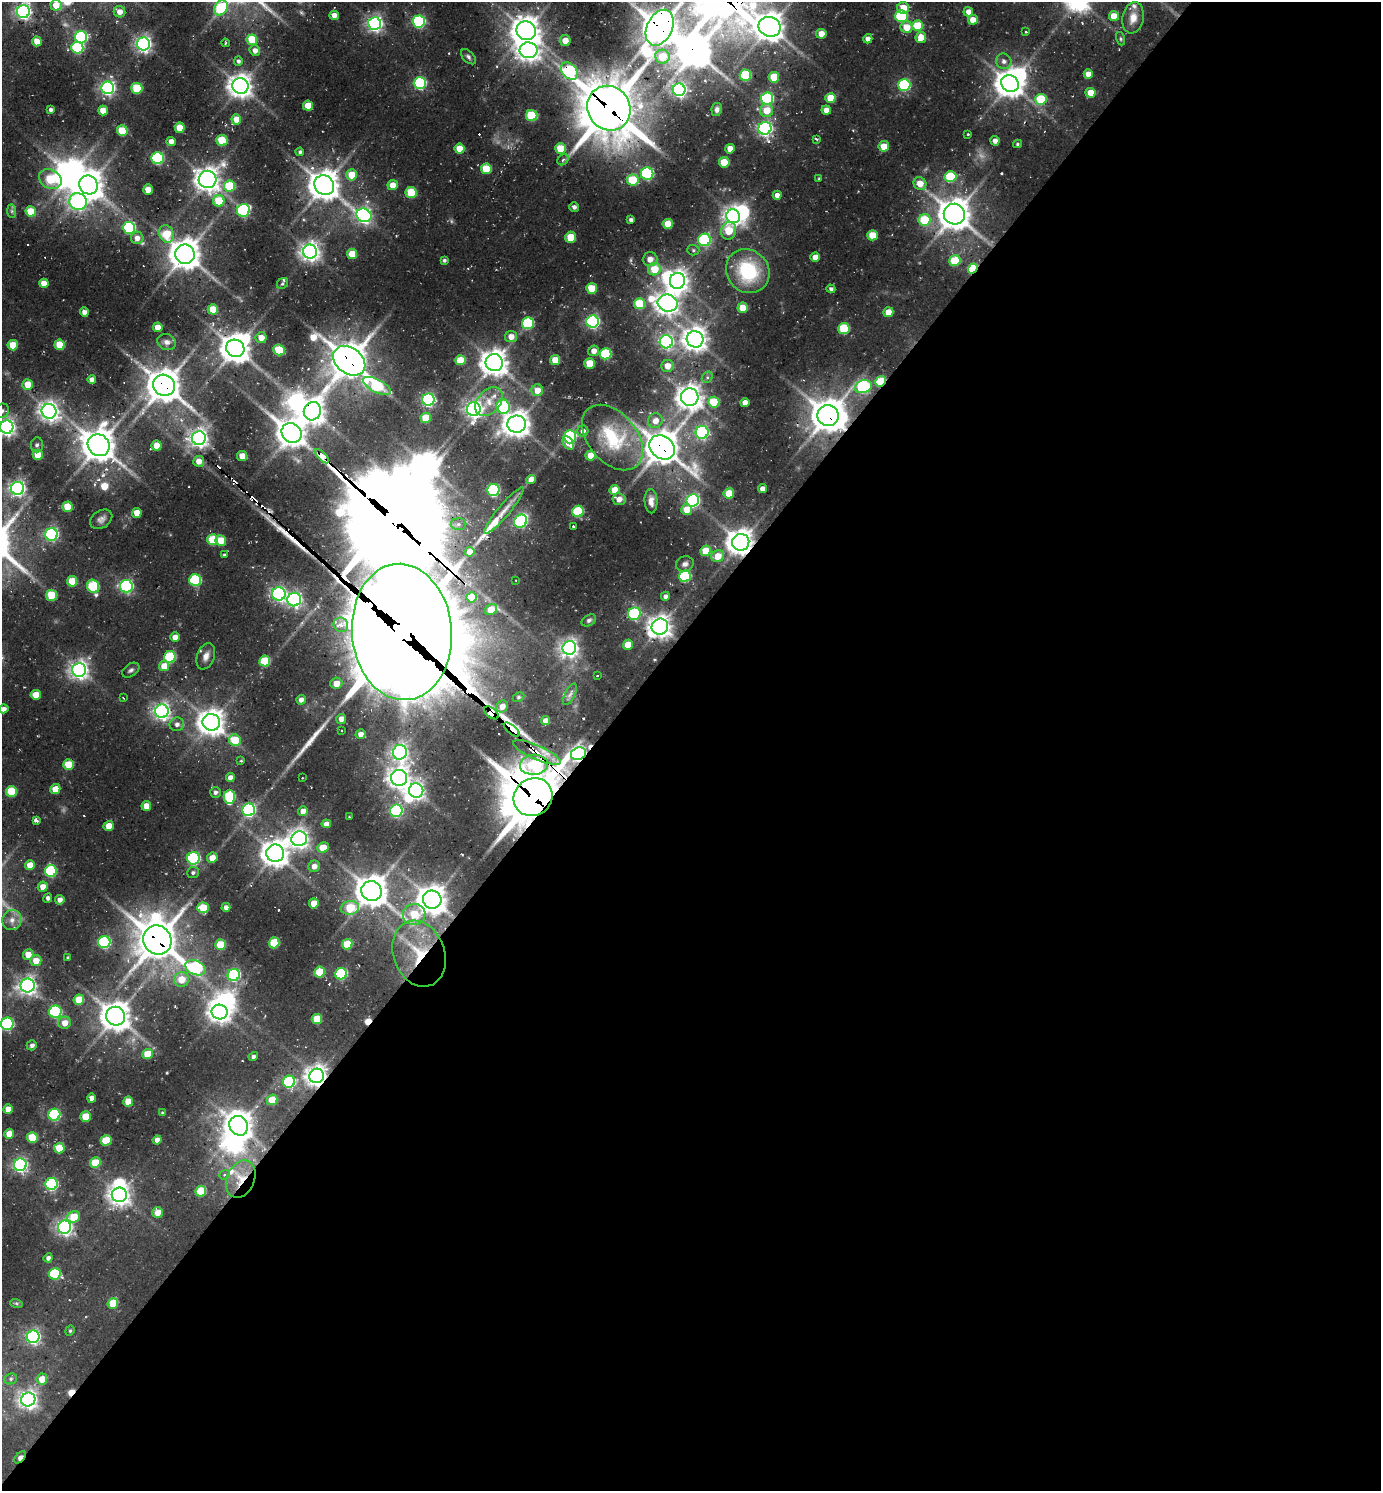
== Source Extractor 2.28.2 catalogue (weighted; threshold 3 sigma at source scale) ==
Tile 12 of 4 x 4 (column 4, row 3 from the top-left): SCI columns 4439-5817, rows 1559-3047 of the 6039 x 6026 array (HDU 1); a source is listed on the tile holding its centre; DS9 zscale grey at full resolution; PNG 1383 x 1493 px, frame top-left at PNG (2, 2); each listed source drawn as its Kron ellipse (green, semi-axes under 4 px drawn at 4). Shown black and unused: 57% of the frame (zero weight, under 2 of 3 exposures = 4% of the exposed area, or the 3 px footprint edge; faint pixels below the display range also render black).
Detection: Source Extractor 2.28.2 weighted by HDU 2 'WHT'; one run over the whole footprint, this tile lists its part. Background 0.102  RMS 0.01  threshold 0.0466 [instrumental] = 3 sigma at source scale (4.5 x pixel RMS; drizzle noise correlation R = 1.50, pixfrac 1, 0.05/0.05 arcsec/px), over >= 5 px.
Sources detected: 421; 4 too faint to see at this stretch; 20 inside a brighter object's white glare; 20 cosmic-ray / hot-pixel residue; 4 long thin detections or spike segments (spike, bleed or trail) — neither listed nor drawn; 4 inside a brighter listed object's ellipse — not listed separately; the other 369 listed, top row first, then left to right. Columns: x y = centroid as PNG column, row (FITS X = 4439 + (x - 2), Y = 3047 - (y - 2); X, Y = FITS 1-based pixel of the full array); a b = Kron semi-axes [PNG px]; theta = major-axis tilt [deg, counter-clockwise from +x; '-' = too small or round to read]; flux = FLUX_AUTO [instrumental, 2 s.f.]
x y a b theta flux
56 5 5 5 - 15
221 8 8 6 54 64
903 8 6 5 - 15
23 12 6 6 - 360
119 12 6 5 - 8.3
968 12 5 5 - 7.3
334 15 5 4 - 7.4
901 16 6 6 - 74
1114 16 5 5 - 17
1133 18 16 10 80 12
973 20 5 5 - 13
419 21 6 6 - 160
375 24 6 6 - 350
918 26 5 5 - 38
770 27 11 9 -21 1400
907 27 6 6 - 17
660 28 19 12 64 2500
526 31 10 9 - 1200
1026 31 3 2 - 1.2
821 34 5 5 - 13
81 37 6 6 - 140
921 37 5 5 - 14
868 39 5 4 - 5.3
1121 39 7 3 -71 1.5
252 40 5 5 - 30
37 41 5 4 - 14
565 41 5 5 - 12
225 43 4 2 - 1.1
143 44 6 6 - 380
77 48 6 6 - 100
529 50 9 8 - 780
255 51 5 5 - 6
662 56 7 7 - 25
468 57 9 5 -46 2.7
238 61 5 4 - 2.6
1004 61 8 7 - 4.7
569 71 10 7 -47 110
1088 74 5 4 - 9.4
745 75 6 5 - 62
774 77 5 5 - 29
420 83 6 6 - 140
1010 84 9 8 - 1300
904 85 6 6 - 130
240 86 8 7 - 950
108 88 6 6 - 290
137 88 5 5 - 41
679 90 6 6 - 290
1090 93 5 5 - 15
830 98 5 5 - 22
767 99 6 6 - 140
1041 99 5 5 - 44
308 106 5 5 - 20
609 108 23 21 -57 4600
717 109 6 5 - 3.1
51 110 4 3 - 2.7
103 110 5 5 - 15
767 110 6 6 - 19
826 110 4 4 - 8.6
532 116 5 5 - 57
236 119 5 5 - 13
180 128 5 5 - 25
765 128 6 6 - 290
122 131 5 5 - 33
968 134 3 3 - 1.2
817 139 4 3 - 1.3
222 140 5 5 - 36
171 141 4 4 - 6.9
995 141 4 4 - 5.8
1017 144 4 3 - 1.4
884 146 5 5 - 16
560 148 5 5 - 27
460 149 5 5 - 21
730 149 5 4 - 11
300 152 4 4 - 2
157 158 6 6 - 120
563 160 6 5 - 3.2
724 162 5 5 - 31
486 169 5 5 - 35
647 174 6 6 - 130
352 175 5 5 - 21
950 177 6 5 - 52
819 178 4 3 - 1
50 179 12 9 -28 50
208 179 9 9 - 950
633 180 6 5 - 37
920 184 7 6 - 14
89 185 10 9 - 1400
324 185 10 9 - 1600
393 185 5 5 - 13
230 186 5 5 - 47
148 190 5 5 - 13
411 193 5 5 - 46
777 195 4 4 - 6.2
219 201 5 5 - 32
78 202 9 8 - 280
574 207 5 5 - 2.8
243 210 6 6 - 130
12 211 7 4 -89 2.3
31 211 5 5 - 28
954 214 11 10 - 1700
364 215 7 6 - 330
733 216 7 6 - 500
631 220 4 4 - 3.2
924 220 6 6 - 42
668 224 5 5 - 21
129 228 6 6 - 110
729 231 9 7 75 29
166 234 9 7 -69 27
872 235 5 5 - 24
571 237 5 5 - 22
137 238 6 6 - 6.4
704 240 6 6 - 120
693 250 6 5 - 1.8
310 252 7 7 - 600
185 254 10 9 - 1600
352 254 5 5 - 23
815 257 5 4 - 10
650 259 7 7 - 7.6
444 260 3 3 - 2
955 261 5 5 - 36
654 269 6 6 - 26
973 269 5 4 - 68
748 271 23 20 -50 77
677 281 8 7 - 730
44 283 5 4 - 12
283 284 6 5 - 2.5
592 288 5 5 - 28
831 289 4 4 - 2.1
668 303 10 8 -14 830
639 304 5 5 - 39
743 308 5 5 - 20
213 309 5 5 - 22
84 312 5 4 - 6.1
888 312 5 5 - 14
593 322 6 6 - 210
528 323 6 6 - 90
158 327 5 4 - 12
844 329 5 5 - 54
511 337 6 5 - 8.9
261 338 5 5 - 9.1
695 339 8 8 - 940
167 342 9 8 - 4.9
666 342 6 6 - 270
13 345 5 5 - 22
60 345 5 5 - 28
235 348 9 8 - 1500
279 350 6 5 - 43
594 351 5 5 - 7.2
605 354 6 5 - 76
460 360 5 5 - 25
555 360 5 5 - 19
349 361 18 13 -37 2500
494 363 9 8 - 1200
589 363 5 5 - 24
667 366 6 6 - 12
707 377 6 5 - 2.3
92 379 4 4 - 6
881 381 5 5 - 47
27 384 5 5 - 16
164 385 11 10 - 2100
377 386 15 6 -27 80
863 387 9 6 18 130
537 390 6 6 - 13
690 397 9 8 - 990
428 399 6 6 - 210
489 402 16 11 48 15
714 402 5 5 - 42
745 402 4 4 - 7.1
503 407 7 6 - 87
474 409 7 7 - 460
2 411 7 7 - 4
49 411 7 7 - 620
312 411 9 8 - 1100
828 415 11 10 - 2000
426 418 5 5 - 27
655 421 7 7 - 10
517 424 9 8 - 1100
7 427 6 6 - 430
583 431 5 5 - 4.6
702 432 6 6 - 170
292 433 10 9 - 1300
570 437 6 6 - 130
199 438 7 7 - 550
612 438 37 24 -50 71
568 443 7 5 -55 10
37 445 7 6 - 2.9
99 445 11 10 - 1800
157 445 5 5 - 15
662 447 14 11 -37 2100
38 455 5 5 - 21
591 455 5 5 - 15
242 456 5 5 - 12
322 456 9 3 -47 300
199 461 5 5 - 8.9
531 479 5 4 - 8.6
18 488 6 6 - 370
762 489 4 4 - 6
493 490 6 6 - 140
615 490 5 5 - 17
729 493 5 5 - 21
619 499 6 6 - 7.8
651 501 12 6 -87 6.5
693 501 6 6 - 200
67 507 5 5 - 21
687 510 5 5 - 15
504 511 30 6 50 12
578 511 6 5 - 69
137 513 5 5 - 13
101 519 12 8 35 4.7
521 521 7 6 - 130
458 524 8 6 1 3.9
574 526 3 3 - 5
51 534 6 6 - 210
213 540 5 5 - 38
221 540 5 5 - 22
741 542 8 8 - 1100
705 551 5 5 - 20
470 552 5 4 - 8.4
224 555 4 3 - 1.6
718 556 6 6 - 15
685 564 9 7 20 4.2
685 576 6 5 - 86
195 580 6 6 - 100
515 580 3 2 - 0.74
72 581 5 5 - 27
93 586 7 6 - 76
126 586 6 6 - 220
279 594 7 6 - 240
52 595 5 5 - 34
665 596 4 4 - 3.2
471 597 5 5 - 29
294 599 7 6 - 300
491 610 6 5 - 18
634 614 6 6 - 74
589 620 8 5 32 2.4
341 625 7 7 - 5.2
660 627 8 8 - 830
402 632 68 50 -85 25000
175 637 5 4 - 9.4
628 645 5 5 - 18
569 648 7 6 - 510
206 656 13 9 69 7.1
170 657 6 5 - 76
265 661 5 5 - 40
164 666 5 5 - 17
79 670 7 7 - 530
131 670 9 6 37 3
597 676 3 3 - 1.5
336 683 6 5 - 14
570 694 12 5 64 3.8
36 695 5 5 - 17
518 697 6 4 27 1.5
123 698 3 2 - 0.89
301 700 5 4 - 5.3
502 706 6 5 - 8.5
4 709 4 4 - 4.8
162 711 6 6 - 440
491 713 8 4 -38 300
341 719 5 5 - 7.7
546 721 4 4 - 6.9
211 722 9 8 - 1200
177 724 7 7 - 4.3
342 730 3 2 - 1.3
512 730 10 4 -40 960
361 734 5 5 - 6.6
235 740 6 5 - 35
400 752 7 7 - 450
537 752 26 7 -23 15
578 754 8 6 23 400
241 761 3 3 - 1
68 764 5 5 - 24
534 765 14 10 4 52
230 778 4 4 - 6.5
302 778 2 2 - 0.84
399 778 8 8 - 780
55 789 5 5 - 17
11 791 5 5 - 43
416 791 7 7 - 420
215 792 5 5 - 3.2
229 797 7 6 - 69
533 797 20 18 39 5200
146 806 5 4 - 12
249 810 6 6 - 180
303 811 5 4 - 6.9
396 811 6 6 - 150
349 817 3 2 - 0.73
36 820 4 3 - 18
326 824 4 4 - 6
109 826 5 5 - 13
299 839 8 7 - 540
323 847 6 5 - 17
275 853 9 8 - 1200
193 858 6 6 - 170
212 858 5 5 - 11
30 865 5 5 - 14
314 866 6 5 - 6.5
51 871 6 6 - 96
193 873 6 5 - 2.5
43 887 5 5 - 9.9
372 891 10 9 - 1800
48 898 5 4 - 2.7
60 900 5 4 - 5.6
432 900 9 9 - 1300
314 903 5 5 - 16
226 907 4 4 - 4.9
203 908 6 5 - 27
350 908 9 7 9 33
414 914 11 10 - 27
12 920 10 9 - 7.6
157 940 15 14 - 2900
104 942 6 6 - 140
274 943 5 5 - 45
347 944 5 5 - 28
220 945 5 5 - 29
28 954 5 5 - 14
419 954 34 25 -69 62
68 958 4 4 - 1.8
36 961 5 5 - 13
196 968 11 7 -24 120
320 972 5 5 - 32
341 974 6 5 - 100
234 975 6 6 - 150
182 980 7 7 - 16
28 985 7 7 - 470
79 1000 5 5 - 26
55 1012 6 6 - 130
220 1012 8 7 - 750
116 1016 9 9 - 1500
317 1019 5 5 - 27
65 1023 6 6 - 11
7 1024 6 6 - 130
32 1045 5 5 - 3.6
148 1054 5 5 - 26
253 1056 5 4 - 2.3
317 1076 7 7 - 750
289 1082 6 6 - 120
92 1098 4 4 - 5
272 1100 5 5 - 22
128 1102 5 5 - 19
8 1109 5 4 - 9.8
163 1113 4 3 - 1.4
54 1115 6 6 - 120
86 1117 5 5 - 23
239 1126 10 9 - 1300
9 1134 5 4 - 13
32 1137 5 5 - 35
106 1140 5 5 - 31
157 1140 4 4 - 6.3
59 1148 5 5 - 24
95 1163 5 5 - 30
20 1165 6 6 - 270
225 1175 5 4 - 1.6
241 1179 19 13 67 19
52 1184 6 6 - 140
201 1191 5 5 - 38
119 1195 7 7 - 730
158 1212 5 5 - 12
74 1217 6 5 - 23
64 1227 6 6 - 370
48 1258 4 4 - 3.5
55 1274 6 5 - 76
16 1303 6 4 -18 1.5
113 1303 5 5 - 29
70 1331 5 4 - 1.3
33 1337 6 6 - 250
11 1379 6 5 - 2.1
42 1379 5 5 - 14
28 1399 7 7 - 510
20 1457 7 3 47 8.8
Overlapping masked pixels (flux is a lower limit): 24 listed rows (the first 20) at x y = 660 28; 609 108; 973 269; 349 361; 881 381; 164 385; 312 411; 828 415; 99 445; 662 447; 322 456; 741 542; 402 632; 491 713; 512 730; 537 752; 578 754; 534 765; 533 797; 157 940
Isophote crosses this tile's border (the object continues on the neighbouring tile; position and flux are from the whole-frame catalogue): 5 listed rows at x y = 221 8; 2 411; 7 427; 4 709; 7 1024